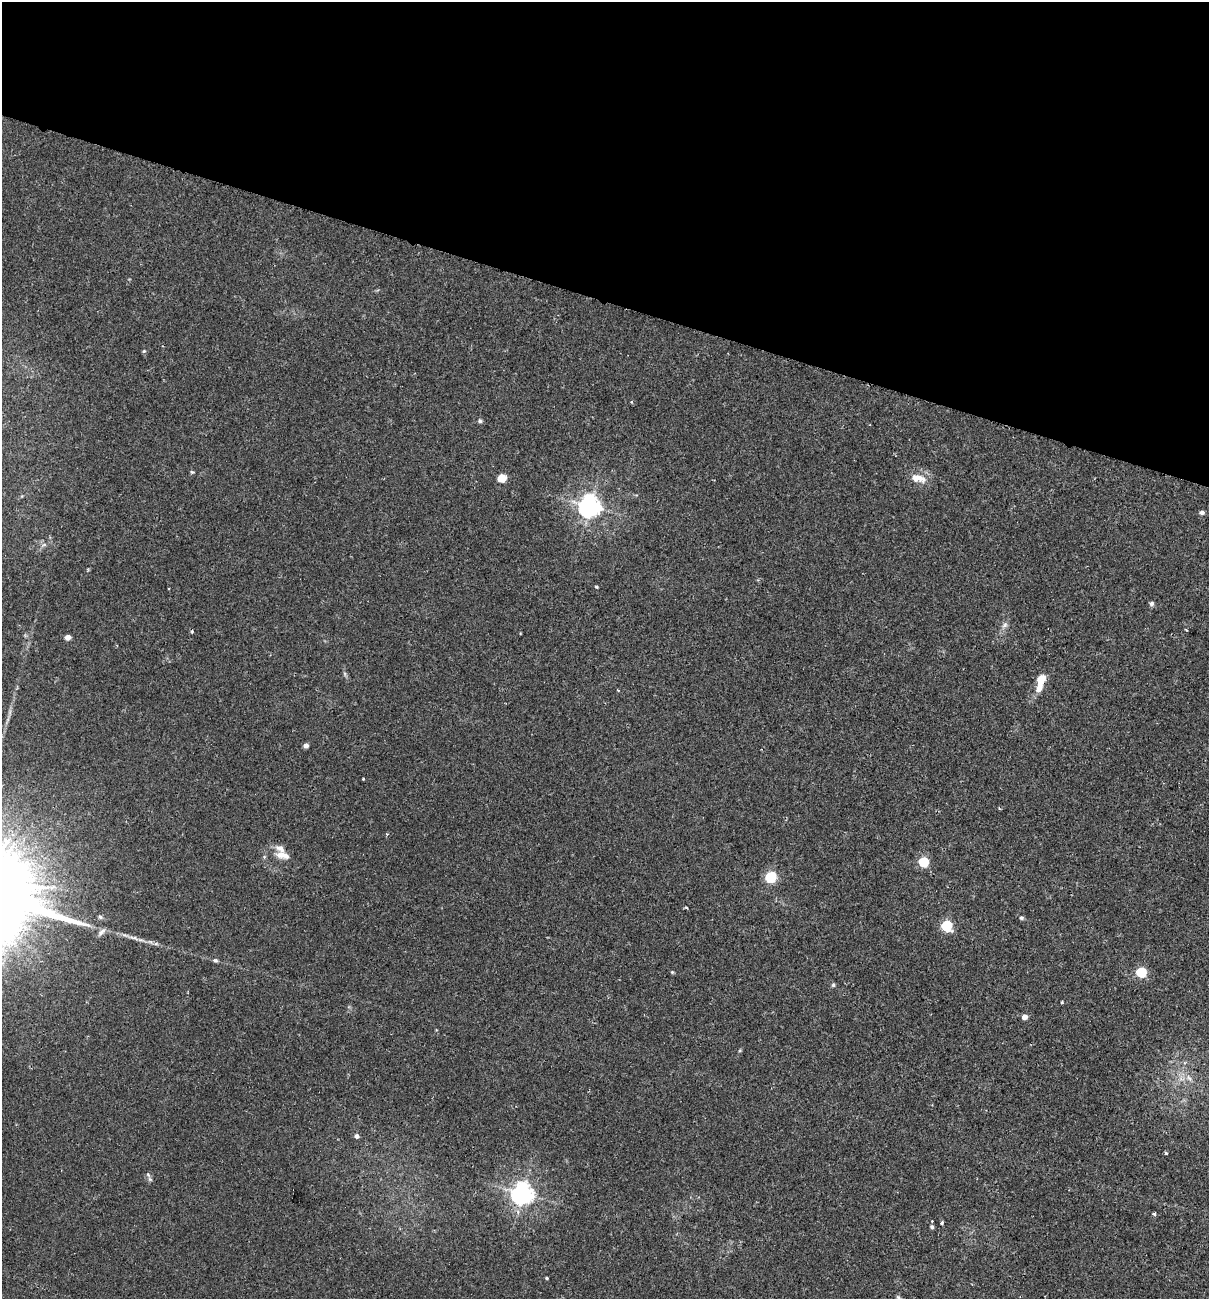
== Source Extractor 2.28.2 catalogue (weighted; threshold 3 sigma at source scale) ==
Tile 2 of 4 x 4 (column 2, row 1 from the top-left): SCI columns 1515-2721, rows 3912-5208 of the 5318 x 5231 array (HDU 1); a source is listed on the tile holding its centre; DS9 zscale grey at full resolution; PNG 1211 x 1301 px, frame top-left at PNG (2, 2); no overlay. Shown black and unused: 23% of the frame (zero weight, under 2 of 3 exposures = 3% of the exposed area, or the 3 px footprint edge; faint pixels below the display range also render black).
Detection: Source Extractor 2.28.2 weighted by HDU 2 'WHT'; one run over the whole footprint, this tile lists its part. Background 0.0243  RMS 0.0061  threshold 0.0275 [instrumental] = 3 sigma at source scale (4.5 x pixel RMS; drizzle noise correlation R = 1.50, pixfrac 1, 0.05/0.05 arcsec/px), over >= 5 px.
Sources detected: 40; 2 inside a brighter listed object's ellipse — not listed separately; the other 38 listed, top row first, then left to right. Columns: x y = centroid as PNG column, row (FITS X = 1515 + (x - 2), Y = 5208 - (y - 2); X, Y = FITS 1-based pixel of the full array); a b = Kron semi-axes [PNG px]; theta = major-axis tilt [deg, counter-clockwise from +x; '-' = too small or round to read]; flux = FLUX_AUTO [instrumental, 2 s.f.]
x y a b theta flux
144 351 5 4 - 0.76
480 421 5 5 - 0.94
192 472 6 4 -42 0.7
502 478 5 5 - 19
918 478 21 10 -13 7.3
590 506 7 7 - 400
1202 512 5 4 - 1.9
596 587 4 3 - 0.69
1152 604 5 5 - 1.7
1005 625 9 6 42 1.9
1186 630 3 2 - 0.69
192 631 4 3 - 0.78
67 637 5 4 - 4.3
1041 680 15 10 67 6.7
306 746 4 4 - 3
363 779 3 2 - 0.58
283 855 20 9 -12 5.7
924 862 5 5 - 41
771 877 6 5 - 56
686 907 5 3 - 0.6
1021 918 5 5 - 0.98
947 926 6 5 - 53
215 960 5 5 - 1
672 972 5 3 - 0.63
1141 972 5 5 - 46
833 985 5 5 - 0.82
1062 1002 3 3 - 0.91
1025 1017 5 4 - 4.1
356 1136 5 5 - 2.2
1166 1153 4 3 - 0.87
148 1175 7 4 -32 1.1
522 1194 7 7 - 400
1154 1214 4 4 - 1.3
932 1221 2 2 - 0.39
942 1223 4 3 - 1
932 1227 5 4 - 0.96
547 1278 3 3 - 0.62
898 1298 8 5 -63 1.1
Isophote crosses this tile's border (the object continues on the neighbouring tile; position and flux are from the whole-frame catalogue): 1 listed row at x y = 898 1298